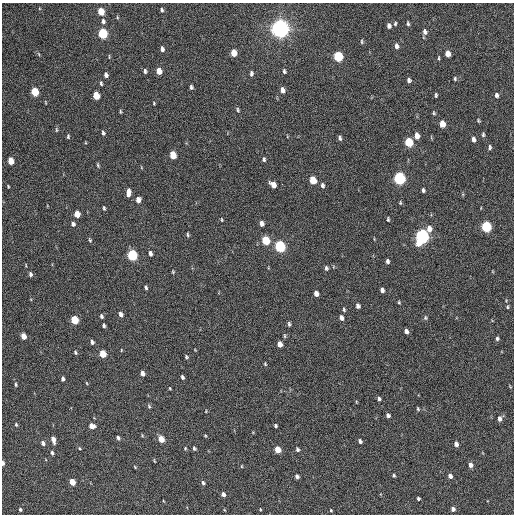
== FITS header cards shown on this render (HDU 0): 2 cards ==
NAXIS1  =                  512 / Axis length
NAXIS2  =                  512 / Axis length

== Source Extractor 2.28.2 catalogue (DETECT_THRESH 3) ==
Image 512 x 512 px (HDU 0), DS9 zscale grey, 1 PNG px = 1 image px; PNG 516 x 516 px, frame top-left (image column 1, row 512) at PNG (2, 3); no overlay
Background 290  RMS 17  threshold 49.6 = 3 sigma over >= 5 px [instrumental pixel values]
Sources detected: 149; all 149 listed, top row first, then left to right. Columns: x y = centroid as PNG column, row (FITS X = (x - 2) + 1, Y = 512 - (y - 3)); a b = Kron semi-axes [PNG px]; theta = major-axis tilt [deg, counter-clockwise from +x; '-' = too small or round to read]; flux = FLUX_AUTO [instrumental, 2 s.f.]
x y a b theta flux
162 10 4 4 - 2100
101 12 6 4 -74 22000
117 17 5 3 - 1100
103 21 7 5 -82 2600
395 24 4 3 - 1400
408 24 5 4 - 1800
389 26 5 4 - 3700
280 28 7 6 - 870000
425 32 6 5 - 3900
103 33 6 5 - 76000
361 42 6 3 90 1400
396 46 6 4 -83 4000
162 49 5 4 - 3400
234 53 6 5 - 13000
448 54 5 4 - 11000
338 56 6 5 - 73000
109 57 6 2 -85 900
439 58 5 3 - 1100
145 71 5 3 - 2300
159 71 5 4 - 12000
284 71 5 3 - 2000
251 73 6 4 87 2500
106 75 5 4 - 3500
455 79 5 4 - 1500
409 80 5 4 - 2900
101 83 5 3 - 1700
191 87 4 3 - 2200
282 90 5 4 - 5900
35 92 6 4 -76 38000
96 95 6 4 -73 24000
436 95 4 3 - 1600
496 95 5 4 - 3000
45 102 5 3 - 820
154 103 4 3 - 930
238 110 6 4 -75 1600
120 112 4 3 - 1300
434 113 4 3 - 1400
478 121 4 3 - 1300
442 124 6 4 -83 14000
56 130 7 3 -82 1400
103 133 5 3 - 2200
483 135 5 4 - 1600
68 136 5 3 - 1400
417 136 6 4 -82 8700
340 138 5 4 - 2300
473 139 6 4 -82 4100
409 142 6 5 - 44000
490 147 5 3 - 2100
173 155 6 4 -77 21000
264 159 4 4 - 1900
11 161 5 4 - 16000
98 165 5 4 - 1400
399 178 6 5 - 190000
313 180 6 5 - 24000
282 184 3 2 - 2400
273 185 6 5 - 8900
322 185 6 4 -78 2700
8 186 3 2 - 970
423 190 4 3 - 2300
128 192 7 4 84 7400
138 200 5 5 - 6100
400 203 5 4 - 1300
104 208 4 3 - 1500
77 214 5 4 - 14000
388 219 4 3 - 1500
221 220 5 3 - 1000
262 223 5 4 - 4500
73 224 5 5 - 3000
486 227 6 5 - 100000
429 229 7 5 89 7500
188 235 5 3 - 1500
422 236 7 6 - 330000
90 240 6 3 -68 1500
266 240 6 5 - 43000
280 246 6 5 - 130000
150 253 5 3 - 3300
132 255 6 5 - 99000
387 261 5 4 - 2700
326 268 6 4 -83 2300
173 272 5 4 - 1100
30 274 5 4 - 2600
146 288 4 3 - 1800
382 290 5 4 - 3200
316 293 5 4 - 6800
399 302 4 3 - 1200
358 306 5 4 - 3700
507 307 6 4 76 1400
344 310 5 3 - 1500
121 314 5 4 - 4200
101 316 5 4 - 2100
341 318 6 4 -74 4100
425 318 6 4 78 1800
75 320 5 4 - 37000
289 324 5 3 - 1900
104 325 4 3 - 1900
406 331 5 4 - 4200
23 336 5 4 - 11000
284 336 7 3 -82 1400
497 338 5 4 - 2100
92 342 5 4 - 2900
280 344 5 4 - 7300
121 350 5 3 - 830
75 352 4 3 - 1500
103 354 5 4 - 25000
186 357 4 4 - 1700
265 364 3 3 - 1200
142 373 5 4 - 5200
182 377 5 4 - 2100
63 379 4 3 - 2600
16 384 5 4 - 1500
170 388 4 3 - 830
379 399 4 4 - 2300
149 406 5 4 - 1600
418 409 4 3 - 1300
206 411 4 2 - 770
388 415 4 4 - 2600
499 419 6 5 - 4000
16 424 5 3 - 1300
92 426 5 4 - 9500
275 426 4 3 - 1900
142 435 5 3 - 990
118 438 5 4 - 2600
161 439 5 4 - 14000
53 440 7 4 -76 6900
360 441 5 4 - 2300
43 443 6 5 - 3300
456 444 5 4 - 5000
79 448 4 3 - 1000
185 448 4 3 - 1000
194 448 4 3 - 1900
297 449 5 4 - 2300
278 450 5 4 - 19000
52 453 4 3 - 2300
154 461 5 3 - 930
3 463 4 2 - 4600
470 465 6 4 -83 4600
242 466 5 3 - 880
135 467 5 3 - 970
394 475 4 4 - 1400
297 476 4 4 - 3000
450 476 4 4 - 4700
72 482 5 4 - 16000
203 483 5 4 - 2100
223 494 5 4 - 3300
418 498 3 3 - 1900
20 509 4 3 - 1700
260 509 4 2 - 690
453 509 5 4 - 4200
331 510 4 3 - 900
At the frame edge (FLAGS 8, measured only in part): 1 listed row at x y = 3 463